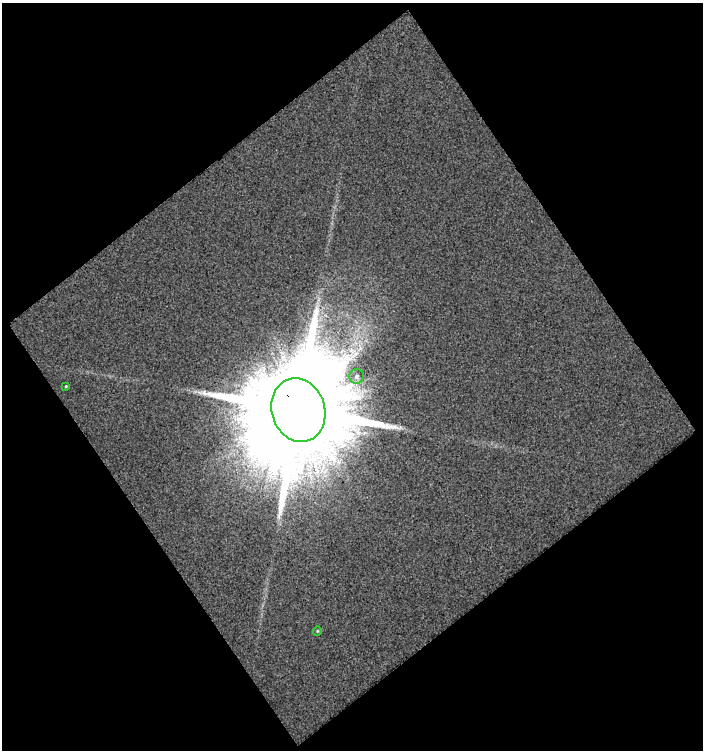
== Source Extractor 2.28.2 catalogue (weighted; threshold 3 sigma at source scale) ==
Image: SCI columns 20-720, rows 1-748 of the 741 x 748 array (HDU 1 of 3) = the unmasked area's bounding box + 8 px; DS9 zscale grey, full resolution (1 PNG px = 1 image px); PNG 705 x 752 px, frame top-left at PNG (2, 3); each listed source drawn as its Kron ellipse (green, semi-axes under 4 px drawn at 4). Shown black and unused: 51% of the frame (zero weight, under 2 of 3 exposures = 2% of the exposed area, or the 3 px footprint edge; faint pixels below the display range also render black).
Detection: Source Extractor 2.28.2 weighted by HDU 2 'WHT'. Background 0.0553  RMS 0.054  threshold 0.243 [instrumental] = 3 sigma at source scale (4.5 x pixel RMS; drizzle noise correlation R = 1.50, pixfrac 1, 0.0396/0.0396 arcsec/px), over >= 5 px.
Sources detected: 4; all 4 listed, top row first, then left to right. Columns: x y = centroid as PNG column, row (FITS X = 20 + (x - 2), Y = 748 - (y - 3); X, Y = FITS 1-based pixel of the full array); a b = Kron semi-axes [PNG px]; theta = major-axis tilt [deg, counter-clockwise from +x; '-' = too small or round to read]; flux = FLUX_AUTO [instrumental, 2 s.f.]
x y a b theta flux
357 376 7 7 - 22
66 386 4 3 - 4.4
298 410 32 26 -73 200000
317 631 4 4 - 5.7
Overlapping masked pixels (flux is a lower limit): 1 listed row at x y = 298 410